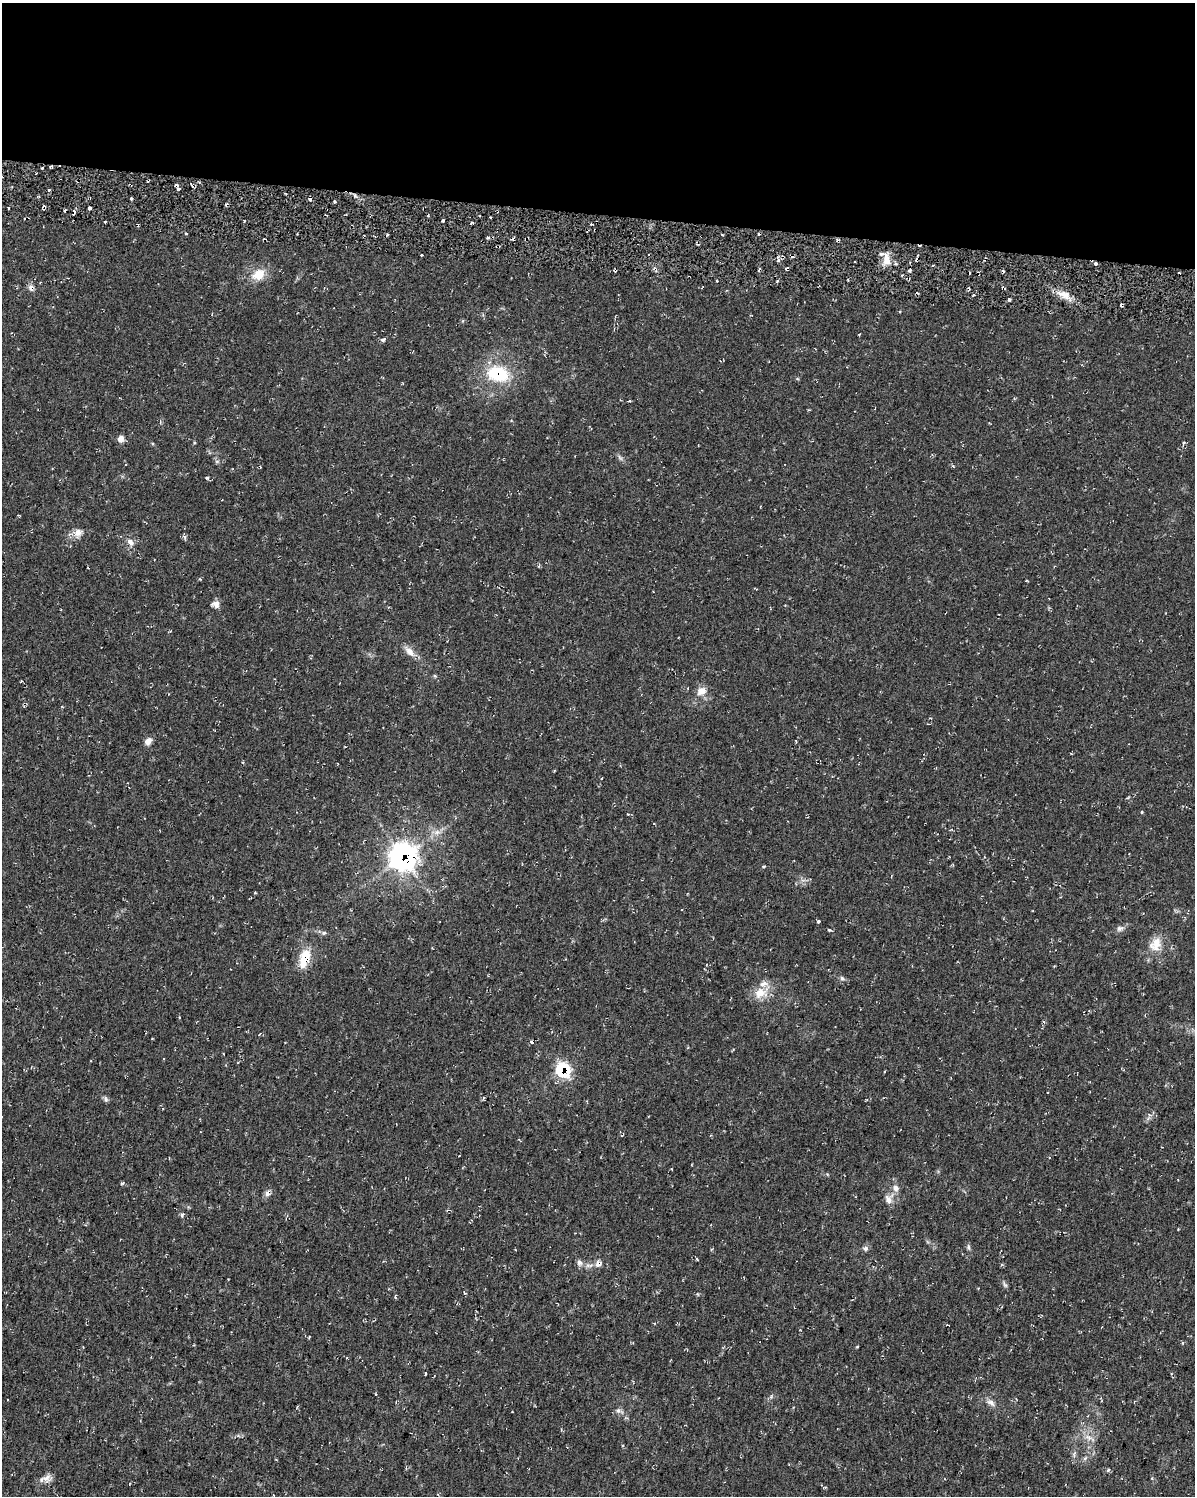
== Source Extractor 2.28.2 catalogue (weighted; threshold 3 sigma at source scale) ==
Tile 3 of 4 x 3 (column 3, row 1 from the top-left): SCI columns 2392-3584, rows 3270-4763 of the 4783 x 5045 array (HDU 1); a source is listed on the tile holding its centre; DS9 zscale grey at full resolution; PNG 1197 x 1498 px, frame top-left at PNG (2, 3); no overlay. Shown black and unused: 14% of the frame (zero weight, under 2 of 3 exposures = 2% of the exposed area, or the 3 px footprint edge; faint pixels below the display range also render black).
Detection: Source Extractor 2.28.2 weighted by HDU 2 'WHT'; one run over the whole footprint, this tile lists its part. Background 0.035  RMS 0.0055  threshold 0.0246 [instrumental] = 3 sigma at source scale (4.5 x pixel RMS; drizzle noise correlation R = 1.50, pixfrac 1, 0.0396/0.0396 arcsec/px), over >= 5 px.
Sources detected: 71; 9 cosmic-ray / hot-pixel residue — not listed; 1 inside a brighter listed object's ellipse — not listed separately; the other 61 listed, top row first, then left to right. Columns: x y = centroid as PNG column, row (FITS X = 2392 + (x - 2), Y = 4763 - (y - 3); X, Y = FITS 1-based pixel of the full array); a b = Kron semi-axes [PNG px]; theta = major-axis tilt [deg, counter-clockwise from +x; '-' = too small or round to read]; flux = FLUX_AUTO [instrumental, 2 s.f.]
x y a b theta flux
49 190 3 3 - 0.75
335 202 3 2 - 0.74
90 208 3 3 - 1.3
491 217 3 2 - 0.62
471 223 5 3 - 0.75
186 234 4 2 - 0.5
886 259 17 7 -83 5.3
909 271 5 3 - 0.8
258 275 16 12 29 9.7
30 288 11 6 -86 2.1
1064 295 20 8 -23 6
1121 305 4 3 - 0.88
900 311 4 3 - 0.44
859 334 4 2 - 0.43
383 339 7 4 24 1.2
497 374 27 19 -12 27
121 439 9 8 - 2.6
620 458 10 5 -54 1.4
217 461 6 4 18 0.77
207 478 5 3 - 1.1
78 533 14 9 88 3.7
130 542 10 7 -39 2.7
216 604 10 8 -23 2.8
409 652 17 8 -46 4.4
21 681 3 2 - 0.57
702 691 13 10 27 4.8
148 741 9 7 50 3.2
1141 812 4 3 - 0.71
402 857 13 12 - 250
255 892 3 3 - 0.52
818 921 3 3 - 2.2
1120 928 10 7 17 2.2
324 933 7 5 20 1.1
1155 944 21 16 67 9.6
304 958 22 10 73 13
842 978 6 5 - 1.1
761 993 24 14 27 9.4
532 1042 4 3 - 0.83
562 1070 10 9 - 38
106 1099 9 5 -69 1.2
896 1188 9 9 - 2.8
267 1193 10 5 -81 1.8
888 1199 14 12 84 4.3
182 1215 6 4 76 1
1178 1229 2 2 - 0.5
968 1247 9 5 -77 1.2
865 1248 7 6 - 1.4
579 1263 10 7 -77 2
598 1264 11 8 -82 2.6
588 1265 8 4 18 1.5
1005 1285 8 4 -45 1.1
395 1297 5 3 - 0.96
857 1347 3 2 - 0.55
376 1394 3 2 - 0.43
991 1403 12 7 -32 2.8
618 1410 7 6 - 1.5
238 1436 6 4 17 1
1088 1437 10 7 -43 3.3
1074 1454 9 5 79 1.5
1108 1470 4 4 - 1
46 1478 13 11 12 3.7
Overlapping masked pixels (flux is a lower limit): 4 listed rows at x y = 497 374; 402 857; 304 958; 562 1070
Unlisted compact peaks at least as high as the median listed source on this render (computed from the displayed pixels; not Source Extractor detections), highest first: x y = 829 930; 122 1183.